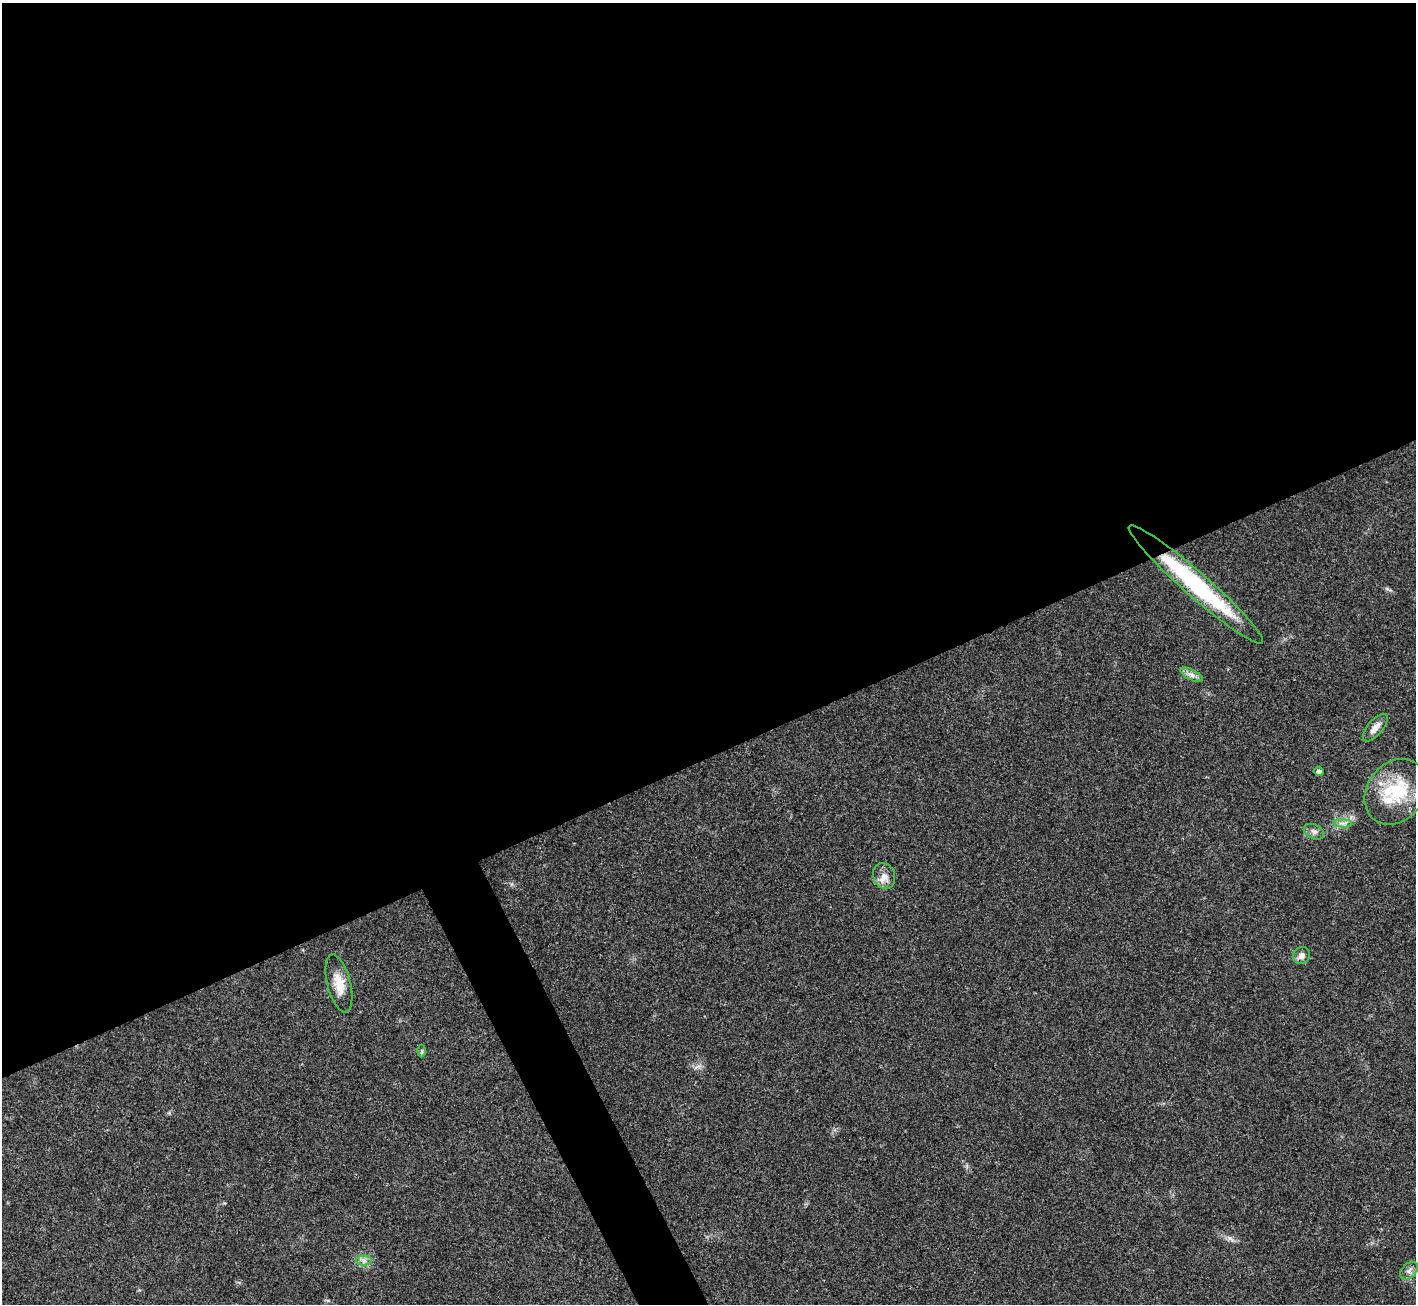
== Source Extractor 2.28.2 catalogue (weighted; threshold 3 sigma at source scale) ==
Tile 2 of 4 x 4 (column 2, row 1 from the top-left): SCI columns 1419-2832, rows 4193-5494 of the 5661 x 5651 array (HDU 1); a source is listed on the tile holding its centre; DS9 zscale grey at full resolution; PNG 1418 x 1306 px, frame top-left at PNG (2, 3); each listed source drawn as its Kron ellipse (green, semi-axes under 4 px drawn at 4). Shown black and unused: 60% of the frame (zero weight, under 3 of 4 exposures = <1% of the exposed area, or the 3 px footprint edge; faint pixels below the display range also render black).
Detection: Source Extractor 2.28.2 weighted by HDU 2 'WHT'; one run over the whole footprint, this tile lists its part. Background 0.0216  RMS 0.0044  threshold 0.0196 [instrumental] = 3 sigma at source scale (4.5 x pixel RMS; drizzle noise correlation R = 1.50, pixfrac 1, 0.05/0.05 arcsec/px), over >= 5 px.
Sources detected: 13; all 13 listed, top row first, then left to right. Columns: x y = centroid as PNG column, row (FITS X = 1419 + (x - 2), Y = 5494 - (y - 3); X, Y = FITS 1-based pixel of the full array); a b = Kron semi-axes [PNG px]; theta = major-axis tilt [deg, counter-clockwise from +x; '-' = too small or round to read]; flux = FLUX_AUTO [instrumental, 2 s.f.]
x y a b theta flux
1196 585 89 12 -41 56
1191 675 12 5 -27 2
1375 728 17 7 49 3.6
1319 771 4 4 - 1.4
1395 792 35 28 54 26
1343 823 9 4 -5 1.4
1314 832 11 7 -24 1.7
884 876 13 11 -71 3.5
1301 956 9 8 - 2.3
339 983 30 11 -76 7.4
422 1051 6 4 89 0.6
364 1260 7 5 -1 1.4
1409 1271 10 7 47 1.7
Overlapping masked pixels (flux is a lower limit): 1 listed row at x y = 1196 585